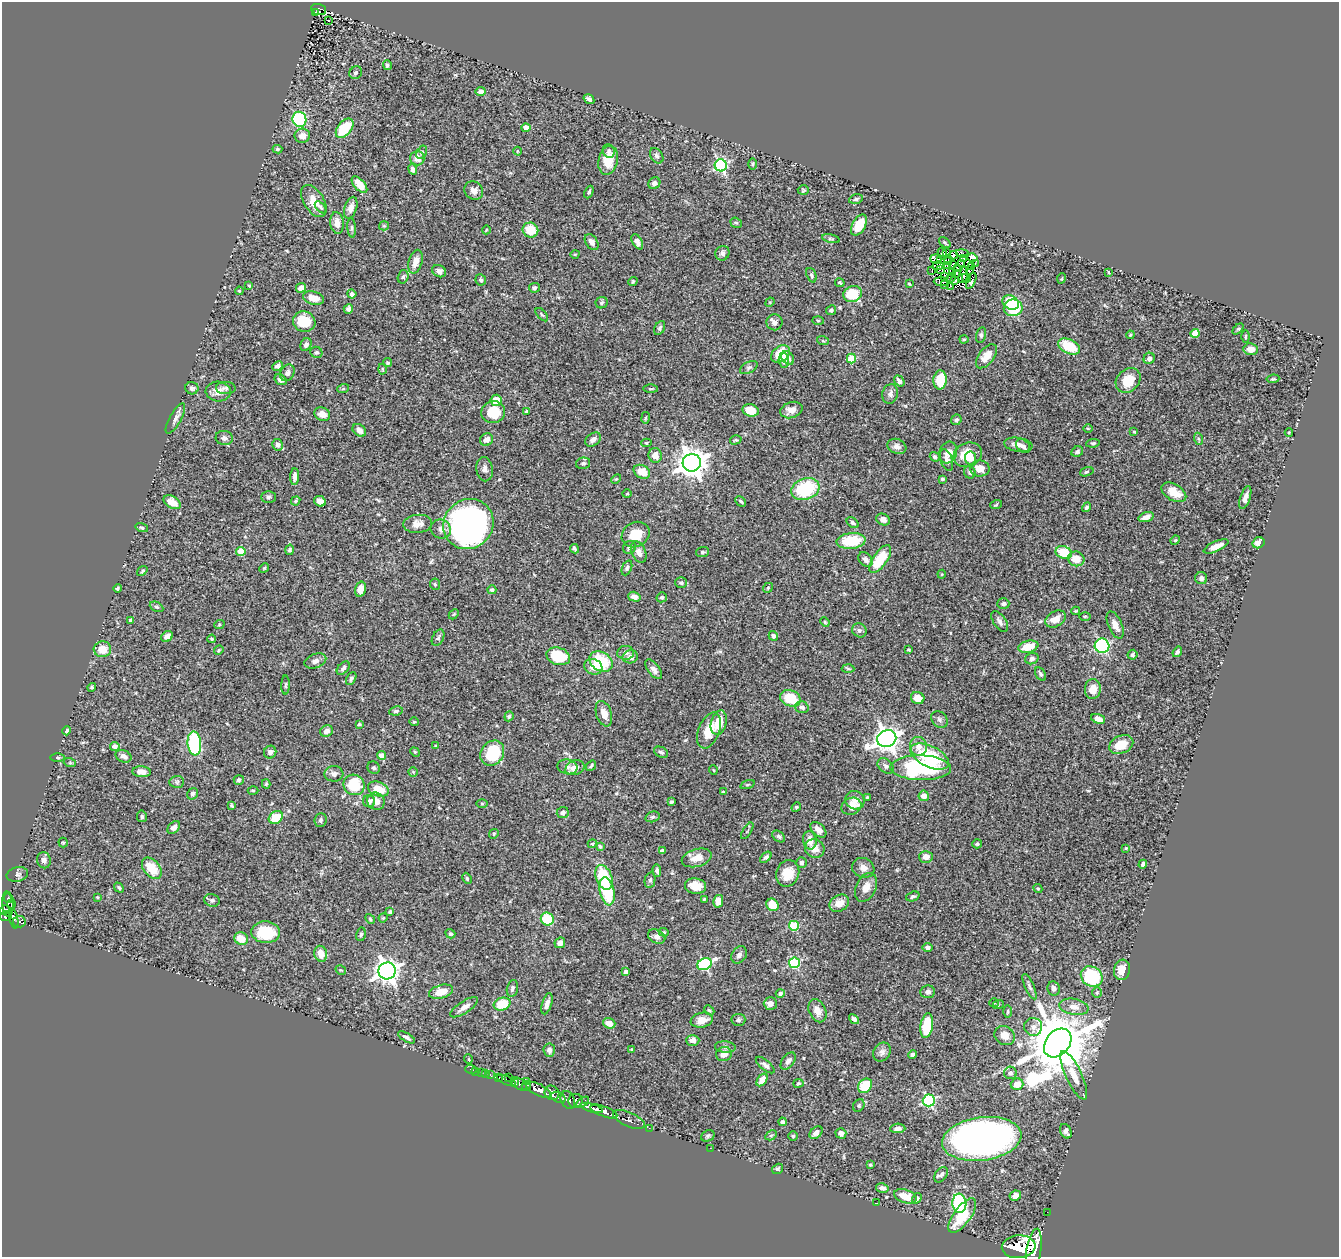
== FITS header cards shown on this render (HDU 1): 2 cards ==
NAXIS1  =                 1337
NAXIS2  =                 1255

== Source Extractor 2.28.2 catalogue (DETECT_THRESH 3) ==
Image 1337 x 1255 px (HDU 1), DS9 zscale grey, 1 PNG px = 1 image px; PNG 1341 x 1259 px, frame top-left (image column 1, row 1255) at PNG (2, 2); each listed source drawn as its Kron ellipse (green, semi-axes under 4 px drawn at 4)
Background 0.601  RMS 0.019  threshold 0.0583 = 3 sigma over >= 5 px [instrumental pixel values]
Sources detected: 481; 2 with non-positive FLUX_AUTO (blend fragments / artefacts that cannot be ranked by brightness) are neither listed nor drawn; the other 479 listed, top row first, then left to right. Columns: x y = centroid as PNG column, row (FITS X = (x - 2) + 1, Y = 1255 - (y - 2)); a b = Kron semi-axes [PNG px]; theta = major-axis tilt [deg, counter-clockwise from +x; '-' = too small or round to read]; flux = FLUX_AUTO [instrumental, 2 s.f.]
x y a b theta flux
319 9 8 5 -18 100
316 13 3 3 - 16
329 21 3 3 - 3.1
387 65 5 4 - 2.1
356 73 7 6 - 3.4
481 92 5 4 - 7
589 99 6 3 -34 3.5
299 119 7 7 - 86
345 128 11 6 51 52
526 128 4 4 - 14
302 136 8 7 - 10
277 149 5 4 - 2.1
517 151 4 3 - 0.98
609 151 7 6 - 3.2
422 152 7 4 60 2.1
657 156 8 6 -56 4.1
417 158 7 7 - 13
608 160 15 9 78 21
752 164 6 4 89 1.8
721 165 6 6 - 220
413 170 5 4 - 6
654 183 6 5 - 3.8
359 185 10 5 -48 22
474 190 10 8 -45 7.3
803 190 5 5 - 1.7
589 192 6 4 66 2.2
856 199 7 4 16 2.9
314 201 18 10 -58 17
321 207 7 4 -45 2.3
351 208 11 6 73 7.7
337 223 11 6 -84 10
736 223 6 5 - 1.8
859 225 11 6 60 28
384 226 5 4 - 1.6
352 228 10 4 -85 2.6
486 230 4 3 - 0.9
530 230 8 7 - 26
831 239 9 4 -11 2.1
592 242 9 5 -55 6.7
637 242 8 4 -61 6.3
945 242 7 3 -39 1.6
722 253 7 7 - 4
946 253 3 2 - 0.47
962 253 7 3 -11 0.76
575 254 5 3 - 1
942 254 6 2 -65 1.7
953 255 5 2 - 1.3
972 258 5 4 - 9.8
936 259 6 4 -1 2
964 259 3 2 - 1.3
941 260 3 2 - 2
948 260 5 2 - 1.2
415 262 12 6 74 10
961 263 3 2 - 3
952 264 4 2 - 1.7
975 264 3 2 - 0.58
938 266 5 2 - 1.9
947 266 2 2 - 1.4
971 267 4 2 - 0.64
957 268 3 2 - 0.94
941 269 3 2 - 0.69
439 271 7 6 - 5.4
931 271 3 2 - 1.4
969 271 3 2 - 1.1
952 272 3 2 - 0.83
1109 272 4 2 - 1.4
957 273 3 2 - 1.1
811 275 8 4 -69 2.5
963 275 8 3 77 2.4
944 276 4 2 - 0.93
403 277 7 5 74 2.7
951 278 5 2 - 1.7
966 278 5 2 - 1.2
1062 278 5 3 - 1.2
481 280 5 5 - 2.7
954 280 3 2 - 1.1
633 281 5 3 - 1.4
971 281 8 4 65 1.8
941 282 7 4 -3 7.4
840 283 5 3 - 1.8
909 284 4 3 - 1.3
945 284 3 3 - 1.3
249 285 4 3 - 1.4
951 286 3 2 - 0.72
301 288 5 4 - 8.6
534 288 5 5 - 3.2
239 291 4 3 - 1.2
352 294 4 4 - 4.7
853 294 9 7 18 38
313 298 10 6 -15 14
770 302 5 4 - 1.3
1011 302 9 6 -29 40
602 303 6 5 - 2.4
1013 308 9 8 - 63
348 309 5 4 - 4.6
831 310 5 4 - 2.8
542 315 8 4 -48 1.8
304 321 11 10 - 30
818 321 5 3 - 1.4
774 322 8 8 - 6.4
660 328 7 5 62 2.6
1238 329 6 4 43 1.7
1195 333 4 4 - 21
981 335 8 5 77 2.6
1130 335 4 3 - 1.3
1245 336 6 3 90 1.5
964 339 4 4 - 1.4
823 341 6 3 -18 1.4
306 345 7 5 63 4.7
1069 346 12 7 -26 34
1251 349 7 6 - 11
316 352 6 5 - 2.3
781 354 10 7 38 28
986 356 14 7 52 16
788 358 7 5 -51 6
1149 358 6 5 - 4.5
851 359 5 4 - 41
784 360 7 5 -86 8.1
388 363 4 4 - 2.5
277 366 5 4 - 4
749 367 9 5 27 3.2
382 369 5 3 - 1.5
287 373 9 6 59 5
1273 379 6 4 7 1.6
280 380 6 5 - 4.6
940 380 9 6 86 36
1128 380 14 11 45 29
899 381 6 4 -54 5.4
192 388 6 6 - 3.1
226 388 10 6 -1 3.2
343 389 6 3 19 1.5
651 389 7 3 -1 1.7
218 392 12 10 -3 11
890 394 10 7 76 5.6
496 400 6 5 - 19
751 410 8 6 -16 21
791 410 11 8 17 11
526 411 3 3 - 1.4
493 412 12 11 - 32
322 414 8 6 -27 9.4
175 418 17 6 61 6.4
646 418 6 3 81 1.3
956 420 5 5 - 2.9
1088 428 4 3 - 1.2
359 430 7 5 -38 7.5
1134 432 4 3 - 1
1289 432 4 3 - 1.2
224 438 8 7 - 4.7
1199 439 6 4 -69 2.1
487 440 7 6 - 8.4
593 440 8 6 37 5.3
736 440 6 4 17 1.7
646 443 5 4 - 2.2
1093 443 6 4 8 2
278 445 6 5 - 4.8
1018 445 14 7 -8 9.5
897 446 10 7 -22 5.8
1023 446 8 6 -44 5.5
948 452 11 8 71 12
1077 452 6 5 - 2.9
655 455 7 6 - 12
968 455 15 12 24 36
935 457 5 4 - 3.3
970 458 7 5 -82 10
946 460 11 6 -71 4.7
583 463 7 5 15 3.3
692 463 9 9 - 1700
980 468 10 8 -2 13
485 469 12 8 -81 5.8
642 472 9 6 -28 18
970 472 6 5 - 3.1
1087 472 7 4 18 1.7
295 477 8 4 87 5.4
616 479 5 3 - 1.5
942 479 3 3 - 1.7
805 489 14 10 19 73
1174 492 13 8 -30 23
627 494 5 3 - 1.2
268 497 7 5 0 2.8
1245 498 12 5 71 7.7
296 501 5 4 - 1.6
320 501 6 5 - 6.9
741 501 6 4 -44 1.9
172 502 9 6 -30 17
996 505 6 3 19 1.5
1087 507 5 3 - 2.9
1146 517 8 4 17 8.1
883 519 7 5 -28 5.7
853 523 7 4 -38 2.4
418 524 14 9 5 10
468 524 26 24 43 510
142 528 6 4 -17 1.9
441 529 10 9 - 6.9
636 534 14 12 31 24
1175 540 5 4 - 1.4
851 541 14 8 5 47
1258 543 6 5 - 7.3
1216 546 13 5 24 12
629 547 7 6 - 3.4
574 549 5 3 - 2
290 550 5 4 - 2.9
241 551 4 4 - 34
639 552 11 7 -67 8.4
703 552 6 5 - 2.7
1064 552 8 6 -20 34
865 559 8 6 -48 6
880 559 16 7 56 47
1076 559 8 7 - 19
264 568 5 4 - 1.5
627 568 8 5 67 2.7
142 571 6 3 37 1.5
942 574 4 4 - 1.1
1201 578 6 6 - 4.3
681 583 6 5 - 3.2
435 584 5 5 - 2
117 588 4 3 - 1.8
768 588 5 4 - 1.5
360 589 8 5 77 13
492 590 4 4 - 3
634 597 6 5 - 8.3
662 597 5 4 - 2.4
1003 604 6 5 - 3.6
156 607 7 4 -26 2.2
1076 611 4 3 - 1.3
454 614 6 4 46 1.5
1085 616 5 3 - 1.3
1056 619 11 7 32 13
131 621 4 3 - 6.3
1000 621 12 6 -56 5.6
825 622 5 3 - 1.2
219 625 5 3 - 1.2
1115 625 14 7 -67 9.8
859 630 8 6 -41 3.7
167 636 6 5 - 6.5
773 636 5 4 - 3.2
438 638 9 5 63 3.1
212 639 4 3 - 1.8
1102 646 7 7 - 160
1028 647 10 6 13 26
102 649 9 8 - 18
219 650 5 4 - 1.6
909 650 3 3 - 2.2
1177 652 5 4 - 3.2
626 653 8 7 - 4.3
1133 655 5 4 - 2.5
558 656 12 8 -17 44
630 657 8 6 13 7
1032 659 7 5 20 3.2
315 661 11 7 20 6
601 661 12 9 -31 58
593 667 9 7 -27 15
343 668 8 5 48 3.9
654 669 11 5 -53 6.6
848 669 6 4 -2 1.9
1040 674 7 5 -60 3.2
351 678 7 4 63 2.7
286 685 9 3 89 2
92 687 4 4 - 2
1093 689 10 8 87 15
790 698 10 8 -23 36
918 698 7 6 - 15
802 707 7 6 - 4.1
396 711 7 4 8 3.2
604 714 13 7 -71 12
509 716 5 4 - 1.8
939 719 9 7 -47 3.5
1098 719 7 4 -19 7.4
414 722 4 4 - 1.4
719 723 12 7 73 20
359 724 3 2 - 1.3
709 730 19 10 68 25
66 731 4 3 - 3.7
327 731 6 5 - 6.6
887 739 10 8 20 1000
194 743 12 6 -84 110
1121 745 12 8 24 21
115 746 5 4 - 7
436 746 3 3 - 1.6
918 746 9 8 - 10
270 752 6 6 - 5.3
415 752 5 4 - 1.3
661 752 7 5 -26 2.7
492 753 13 11 55 54
381 755 4 4 - 8
123 756 8 6 -25 6
57 757 7 3 -1 1.8
930 757 21 10 -25 69
70 763 6 4 -18 1.8
591 766 5 4 - 2
886 766 9 6 -39 3.6
567 767 10 7 -11 5.3
374 768 6 6 - 2.5
575 768 10 7 22 12
921 768 30 12 -1 140
713 770 5 3 - 1.1
142 772 9 5 -5 12
413 772 4 4 - 1.2
334 774 9 8 - 5.9
239 780 5 5 - 2.4
177 782 7 6 - 3
266 784 4 4 - 1.7
354 785 11 10 - 50
748 785 7 3 19 1.8
378 789 11 7 -20 23
253 790 5 3 - 1.3
723 792 4 3 - 1.8
193 794 6 5 - 3
924 796 5 5 - 9.2
867 797 3 2 - 1.1
855 800 10 9 - 7.5
369 801 6 6 - 5.2
376 801 9 8 - 13
671 802 4 3 - 1.8
482 803 6 4 0 1.3
232 806 4 3 - 1.7
851 806 10 8 24 15
796 807 5 4 - 1.6
563 813 6 5 - 4.6
142 816 6 5 - 2.7
276 817 7 6 - 30
652 817 7 5 16 2.5
320 820 7 6 - 3
174 827 7 5 46 6.1
818 830 9 5 -44 8.6
747 831 9 2 59 1.5
494 834 5 4 - 1.7
779 836 7 5 -39 2.5
810 840 9 7 -82 14
63 843 5 4 - 1.6
592 844 4 4 - 2.2
977 844 5 4 - 2.3
600 846 4 3 - 1.8
1126 848 4 3 - 1.2
815 849 10 9 - 11
662 851 4 4 - 4.6
766 857 7 4 44 2.7
926 857 7 6 - 9.8
697 858 15 9 16 15
44 860 8 7 - 4.6
801 862 5 5 - 3.1
1143 864 4 3 - 3.1
152 868 12 8 -51 25
863 868 11 9 -20 8
657 870 6 4 -86 3.3
788 873 13 11 67 24
17 874 11 7 13 4.2
604 877 13 8 -69 52
467 878 6 4 -64 1.8
650 880 8 5 78 2.6
695 886 11 8 -8 15
119 887 5 4 - 2
866 887 15 10 65 12
1038 888 5 4 - 1.5
607 891 14 7 -79 64
913 896 7 4 20 2.6
97 897 3 3 - 1.1
8 898 5 4 - 42
704 899 4 3 - 1.3
212 900 8 6 -15 3.4
718 901 6 5 - 11
839 903 10 8 28 11
8 904 12 5 -86 190
11 904 4 3 - 46
772 905 6 5 - 24
5 910 5 4 - 240
390 912 4 4 - 1.9
6 916 6 5 - 270
383 918 4 3 - 1.2
14 919 10 4 -79 120
370 919 5 4 - 1.7
547 919 6 6 - 38
19 922 6 6 - 120
794 926 5 5 - 65
266 932 14 10 -4 49
664 932 5 4 - 1.4
361 934 7 4 79 2.6
450 934 5 4 - 2.6
657 937 9 6 -27 5.3
241 939 7 6 - 19
560 943 5 5 - 7.1
927 947 5 4 - 3.8
321 954 8 6 -74 13
739 955 9 7 56 4.7
794 963 5 5 - 120
705 964 7 5 24 130
341 970 6 3 -31 1.5
1122 970 10 8 75 15
387 971 8 8 - 940
626 972 4 4 - 4.5
1092 976 11 9 -32 100
1029 987 14 4 -65 3.9
512 988 8 5 75 3.2
1054 988 7 6 - 4.7
441 992 12 6 16 22
928 992 7 6 - 4.1
1097 992 5 4 - 1.8
780 993 4 4 - 2.7
994 1003 5 4 - 1.5
502 1004 8 6 18 38
547 1004 11 5 73 6.4
770 1004 6 6 - 7.9
998 1005 6 3 19 1.3
464 1007 16 6 33 8.3
1074 1007 15 8 -10 10
709 1010 6 4 -44 2.1
817 1011 12 8 -65 11
1008 1011 6 3 89 1.5
854 1019 6 4 -41 3.6
702 1020 11 7 12 11
738 1020 7 6 - 2.8
609 1023 6 5 - 9.9
927 1026 12 6 80 53
1033 1027 9 9 - 6.7
1005 1035 10 9 - 11
407 1037 9 4 -29 3.4
693 1040 6 5 - 9.4
1058 1043 16 11 49 12000
725 1047 10 5 -5 3.8
631 1049 2 2 - 0.92
549 1050 7 5 -83 4.5
882 1052 10 8 57 5.7
724 1054 8 7 - 11
913 1055 4 4 - 3.9
468 1059 5 3 - 1
788 1061 10 6 54 5.9
765 1065 11 5 -39 4.1
471 1069 6 2 -17 6.7
476 1071 3 2 - 3.2
481 1072 2 2 - 6.9
1010 1073 6 6 - 3.9
486 1074 3 2 - 9
490 1075 4 3 - 22
1074 1075 26 8 -65 17
509 1077 2 2 - 21
499 1078 4 3 - 67
507 1080 10 3 -24 180
762 1080 7 4 57 10
526 1081 2 2 - 42
515 1083 3 3 - 150
799 1083 5 4 - 2
519 1084 8 5 -36 490
1017 1084 6 6 - 14
526 1086 5 3 - 310
865 1086 8 6 46 40
539 1090 13 5 -27 1300
552 1093 7 7 - 620
558 1097 7 5 -25 230
568 1100 9 7 -65 460
929 1100 6 6 - 150
575 1101 7 7 - 310
583 1102 7 3 35 140
859 1105 7 5 59 2.2
592 1108 11 3 -16 720
604 1111 14 5 -21 900
629 1119 17 7 -24 130
782 1122 4 4 - 4.1
649 1128 2 2 - 7.6
898 1128 7 4 3 5.7
1066 1131 7 5 -65 4.8
816 1133 7 5 43 6.2
841 1133 5 5 - 4.8
771 1135 6 4 29 2
708 1136 7 5 23 2.5
793 1136 4 4 - 1.5
982 1139 40 21 8 640
710 1148 2 2 - 45
870 1165 4 3 - 1.7
778 1169 6 5 - 2.6
941 1175 9 5 56 3.5
882 1188 6 4 -12 5.2
905 1196 12 6 -18 18
1015 1196 6 5 - 7.5
917 1198 6 4 55 2.7
876 1203 3 2 - 0.85
959 1203 9 7 -85 120
1047 1212 2 2 - 5.3
962 1216 20 8 53 44
1019 1247 17 11 5 2700
1034 1250 21 7 81 6600
At the frame edge (FLAGS 8, measured only in part): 1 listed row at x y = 1034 1250
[2 non-positive-flux detections neither listed nor drawn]